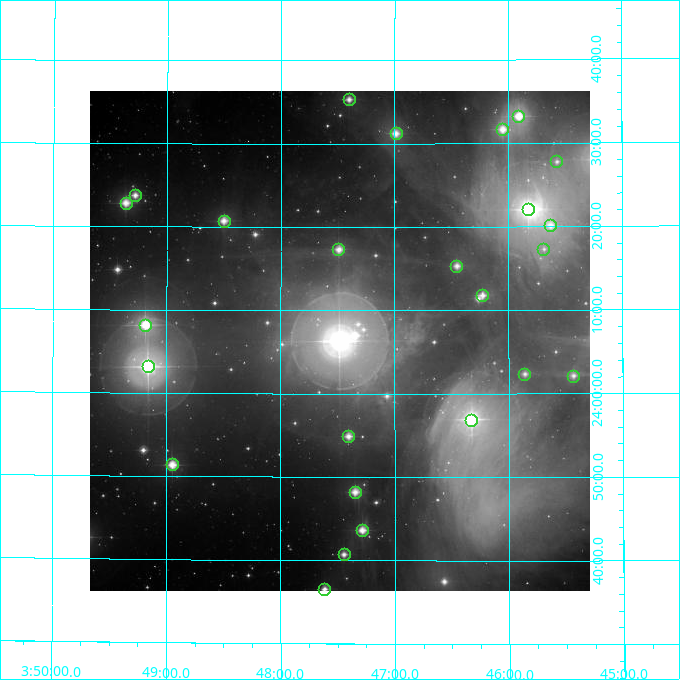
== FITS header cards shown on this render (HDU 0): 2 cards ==
NAXIS1  =                  500
NAXIS2  =                  500

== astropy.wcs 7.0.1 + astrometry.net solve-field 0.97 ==
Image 500 x 500 px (HDU 0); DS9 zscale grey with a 90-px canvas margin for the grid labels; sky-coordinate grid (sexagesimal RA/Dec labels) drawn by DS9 from the SOLVED WCS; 25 Tycho-2 reference stars matched to detected sources circled (green)
Header WCS: none
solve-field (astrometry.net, Tycho-2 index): SOLVED blind (the file carries no WCS)
Solved WCS: RA---TAN-SIP/DEC--TAN-SIP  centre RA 03:47:29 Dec +24:06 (56.87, +24.11 deg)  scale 7.21 arcsec/px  FOV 60.1' x 60.0'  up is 0 deg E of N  parity normal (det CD < 0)
(file carries no celestial WCS; the grid is the blind solution)
Tycho-2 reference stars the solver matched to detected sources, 25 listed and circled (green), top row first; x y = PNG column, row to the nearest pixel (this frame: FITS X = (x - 90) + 1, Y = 500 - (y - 91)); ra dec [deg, ICRS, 3 dp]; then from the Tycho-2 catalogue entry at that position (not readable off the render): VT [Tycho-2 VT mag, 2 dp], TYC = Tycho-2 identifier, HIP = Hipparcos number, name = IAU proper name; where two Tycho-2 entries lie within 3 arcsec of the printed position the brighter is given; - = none
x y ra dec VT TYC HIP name
349 99 56.850 +24.588 7.69 1804-1961-1 - -
518 116 56.477 +24.555 5.74 1803-1584-1 17579 Asterope
502 129 56.512 +24.528 6.42 1804-2521-1 17588 -
396 133 56.747 +24.520 6.82 1804-2081-1 17664 -
556 161 56.394 +24.463 8.94 1803-104-1 - -
135 195 57.320 +24.396 7.53 1804-265-1 - -
126 203 57.341 +24.381 6.58 1804-2047-1 17862 -
528 209 56.457 +24.368 3.85 1799-1439-1 17573 Maia
224 221 57.125 +24.346 6.96 1800-1601-1 17791 -
550 225 56.407 +24.336 7.20 1799-184-1 - -
338 249 56.873 +24.288 6.82 1800-1622-1 17704 -
543 249 56.422 +24.289 9.91 1799-978-1 - -
456 266 56.614 +24.255 7.34 1800-1908-1 - -
482 295 56.557 +24.197 7.70 1800-1974-1 - -
145 325 57.297 +24.137 5.03 1800-2200-1 17851 Pleione
148 366 57.291 +24.053 3.60 1800-2203-1 17847 Atlas
524 374 56.465 +24.039 7.89 1799-79-1 - -
573 376 56.359 +24.035 8.09 1799-26-1 - -
471 420 56.582 +23.948 4.15 1800-2204-1 17608 Merope
348 436 56.852 +23.915 7.29 1800-1567-1 - -
172 464 57.237 +23.857 6.51 1800-2205-1 17832 -
355 492 56.837 +23.803 6.99 1800-1675-1 17692 -
362 530 56.821 +23.727 7.03 1800-1744-1 17684 -
344 554 56.862 +23.678 7.78 1800-1630-1 - -
324 589 56.904 +23.609 7.92 1800-2192-1 - -